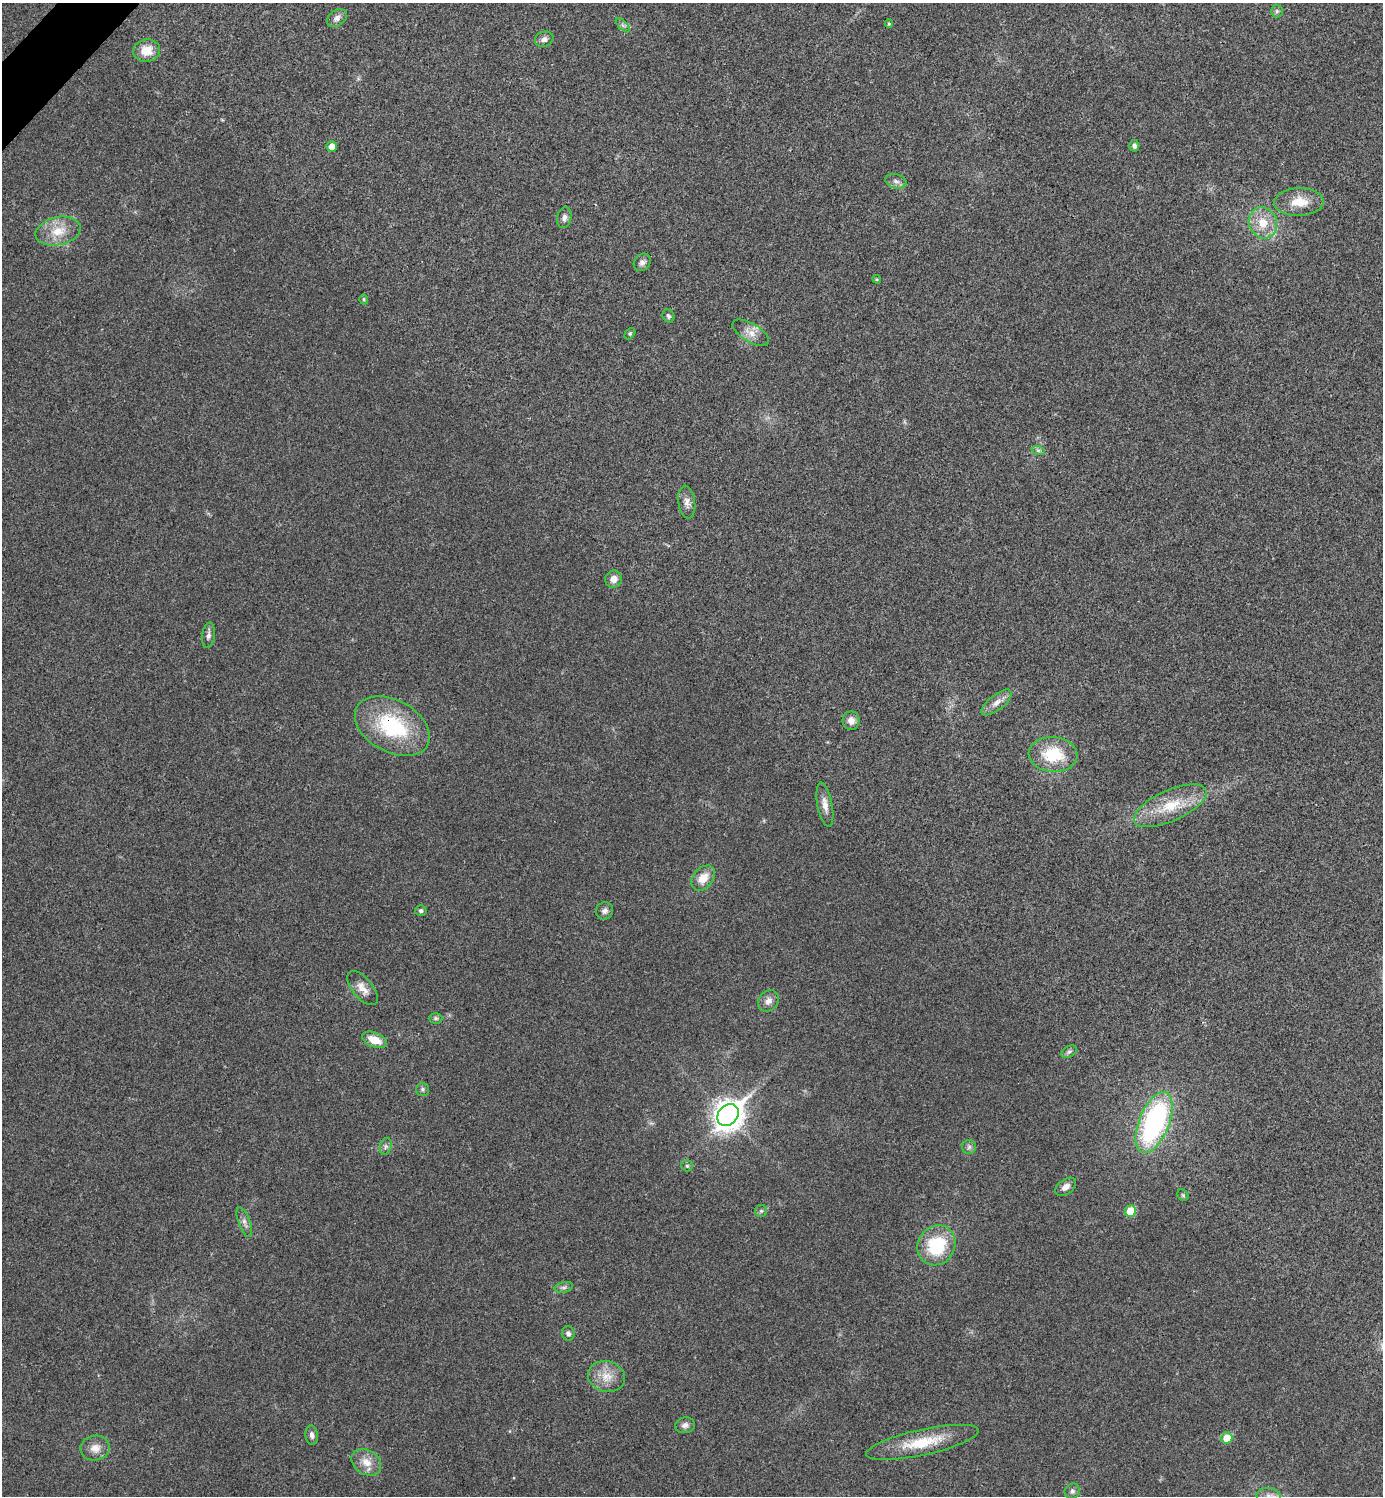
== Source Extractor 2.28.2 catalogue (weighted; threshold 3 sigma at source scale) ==
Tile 11 of 4 x 4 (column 3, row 3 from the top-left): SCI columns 2922-4302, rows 1514-3007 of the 5998 x 5998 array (HDU 1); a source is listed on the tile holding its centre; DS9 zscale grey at full resolution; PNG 1385 x 1498 px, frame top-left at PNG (2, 3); each listed source drawn as its Kron ellipse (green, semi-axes under 4 px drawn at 4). Shown black and unused: <1% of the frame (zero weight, under 3 of 4 exposures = <1% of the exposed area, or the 3 px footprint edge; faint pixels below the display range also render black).
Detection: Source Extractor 2.28.2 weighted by HDU 2 'WHT'; one run over the whole footprint, this tile lists its part. Background 0.02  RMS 0.0055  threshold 0.0247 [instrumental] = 3 sigma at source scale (4.5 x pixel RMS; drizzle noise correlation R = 1.50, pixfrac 1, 0.05/0.05 arcsec/px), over >= 5 px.
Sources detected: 60; all 60 listed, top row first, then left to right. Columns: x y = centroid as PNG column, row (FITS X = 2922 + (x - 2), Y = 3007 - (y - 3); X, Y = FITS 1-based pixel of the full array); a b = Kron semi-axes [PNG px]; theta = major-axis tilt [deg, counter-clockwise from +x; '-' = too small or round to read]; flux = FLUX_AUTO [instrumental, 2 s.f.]
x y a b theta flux
1277 11 6 6 - 1.1
337 18 11 7 36 2.7
889 24 4 3 - 0.68
623 25 9 3 -45 1.1
544 39 9 7 21 2.2
147 51 13 11 10 9.2
332 146 5 5 - 4.1
1134 146 6 5 - 2
896 181 11 7 -15 2.3
1299 202 25 14 2 12
564 218 10 7 77 2.4
1263 223 16 14 -64 11
58 231 23 14 12 12
642 262 9 7 47 2.5
877 279 4 4 - 0.65
364 299 5 4 - 0.84
668 316 7 5 -61 1.2
751 333 21 9 -30 5.6
630 334 6 4 49 0.84
1038 450 7 4 -18 1.2
687 502 16 8 -82 3.6
614 579 9 8 - 4.2
208 635 13 6 82 2.2
997 702 18 7 39 4.5
851 721 9 8 - 3.5
392 726 40 26 -28 49
1053 754 24 17 -4 24
825 805 22 7 -79 4.7
1170 806 39 15 24 20
703 878 14 10 50 7.7
421 911 5 5 - 1.2
605 911 9 8 - 2.1
362 988 20 10 -51 5.4
768 1001 11 9 48 3.3
436 1018 7 5 -1 0.98
374 1040 13 7 -23 8.4
1069 1052 8 5 29 1.3
423 1089 7 6 - 1.2
728 1115 12 9 48 680
1154 1123 32 15 68 100
386 1146 8 6 71 1.5
969 1147 7 7 - 1.5
687 1166 6 5 - 0.94
1066 1187 12 7 36 3.3
1183 1195 6 5 - 0.75
761 1211 6 6 - 1
1130 1211 6 5 - 14
244 1222 16 6 -69 2.6
936 1245 20 18 59 30
564 1287 9 5 13 1.4
568 1333 7 6 - 1.9
607 1377 19 15 -13 9.2
685 1425 10 8 9 2.5
312 1435 10 6 -81 2.3
1227 1438 5 5 - 12
922 1442 58 13 12 22
95 1448 14 12 10 5.7
366 1462 16 12 -35 6.9
1072 1491 8 7 - 2
1268 1496 12 8 -7 3.2
Overlapping masked pixels (flux is a lower limit): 1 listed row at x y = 392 726
Isophote crosses this tile's border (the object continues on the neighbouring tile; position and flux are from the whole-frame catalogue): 1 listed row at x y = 1268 1496